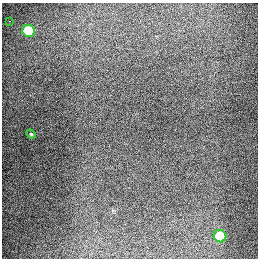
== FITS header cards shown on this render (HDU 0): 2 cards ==
NAXIS1  =                  256
NAXIS2  =                  256

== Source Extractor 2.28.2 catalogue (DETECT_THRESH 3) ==
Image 256 x 256 px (HDU 0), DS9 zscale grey, 1 PNG px = 1 image px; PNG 260 x 260 px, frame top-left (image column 1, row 256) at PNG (2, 3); each listed source drawn as its Kron ellipse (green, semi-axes under 4 px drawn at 4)
Background 1290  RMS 26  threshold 79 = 3 sigma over >= 5 px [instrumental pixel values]
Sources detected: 4; all 4 listed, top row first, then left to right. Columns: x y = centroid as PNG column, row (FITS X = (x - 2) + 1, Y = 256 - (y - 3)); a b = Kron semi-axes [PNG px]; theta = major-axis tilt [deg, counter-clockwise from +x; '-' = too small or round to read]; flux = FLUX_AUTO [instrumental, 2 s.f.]
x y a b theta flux
9 21 3 2 - 6600
29 31 6 6 - 79000
31 134 5 4 - 2000
220 236 6 6 - 59000